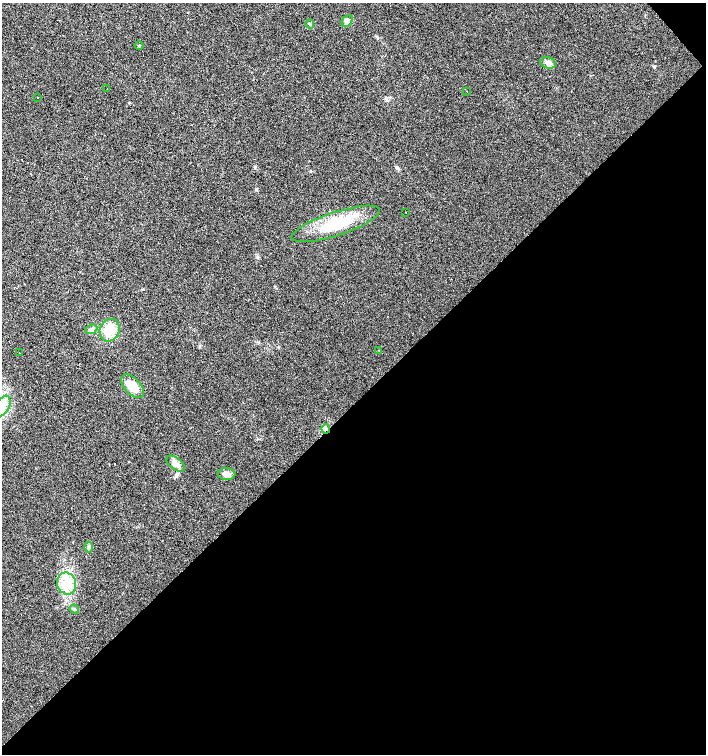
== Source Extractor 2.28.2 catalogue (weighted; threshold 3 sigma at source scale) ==
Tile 12 of 4 x 4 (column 4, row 3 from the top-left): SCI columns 4438-5845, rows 1505-3008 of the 5995 x 6021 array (HDU 1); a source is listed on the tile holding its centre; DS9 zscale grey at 2 x 2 block average (1 PNG px = mean of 2 x 2 image px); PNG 708 x 756 px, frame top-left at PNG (2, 3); each listed source drawn as its Kron ellipse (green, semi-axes under 4 px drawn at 4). Shown black and unused: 47% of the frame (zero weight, under 2 of 3 exposures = <1% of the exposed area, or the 3 px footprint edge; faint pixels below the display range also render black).
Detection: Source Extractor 2.28.2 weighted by HDU 2 'WHT'; one run over the whole footprint, this tile lists its part. Background 0.0249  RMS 0.0061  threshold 0.0274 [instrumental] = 3 sigma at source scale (4.5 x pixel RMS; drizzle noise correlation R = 1.50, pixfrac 1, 0.0396/0.0396 arcsec/px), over >= 5 px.
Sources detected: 23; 2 cosmic-ray / hot-pixel residue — neither listed nor drawn; the other 21 listed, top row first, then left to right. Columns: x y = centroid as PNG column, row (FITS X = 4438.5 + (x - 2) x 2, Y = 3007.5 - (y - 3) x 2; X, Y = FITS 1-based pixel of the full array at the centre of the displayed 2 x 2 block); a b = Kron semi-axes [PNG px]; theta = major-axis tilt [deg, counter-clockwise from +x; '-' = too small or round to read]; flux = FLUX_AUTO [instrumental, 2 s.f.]
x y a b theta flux
347 21 6 5 - 4
310 24 4 2 - 1.3
139 45 4 2 - 1
548 63 8 5 -15 6.1
107 89 2 2 - 0.82
467 91 2 2 - 0.48
38 98 2 2 - 0.98
406 212 2 2 - 1.2
336 224 46 12 18 61
91 329 6 4 25 4.3
110 330 11 9 63 29
379 350 2 2 - 2.6
19 353 2 2 - 0.83
132 386 14 8 -45 25
3 406 11 6 65 12
326 429 5 4 - 3.5
176 463 10 6 -36 7.9
227 474 9 6 -2 7.4
89 547 5 2 - 1.6
67 583 11 9 -70 21
74 609 4 3 - 1.9
Overlapping masked pixels (flux is a lower limit): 1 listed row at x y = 326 429
Isophote crosses this tile's border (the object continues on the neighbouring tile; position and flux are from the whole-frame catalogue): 1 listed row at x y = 3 406
Diffuse or blended objects may show on this block-average render without a row.